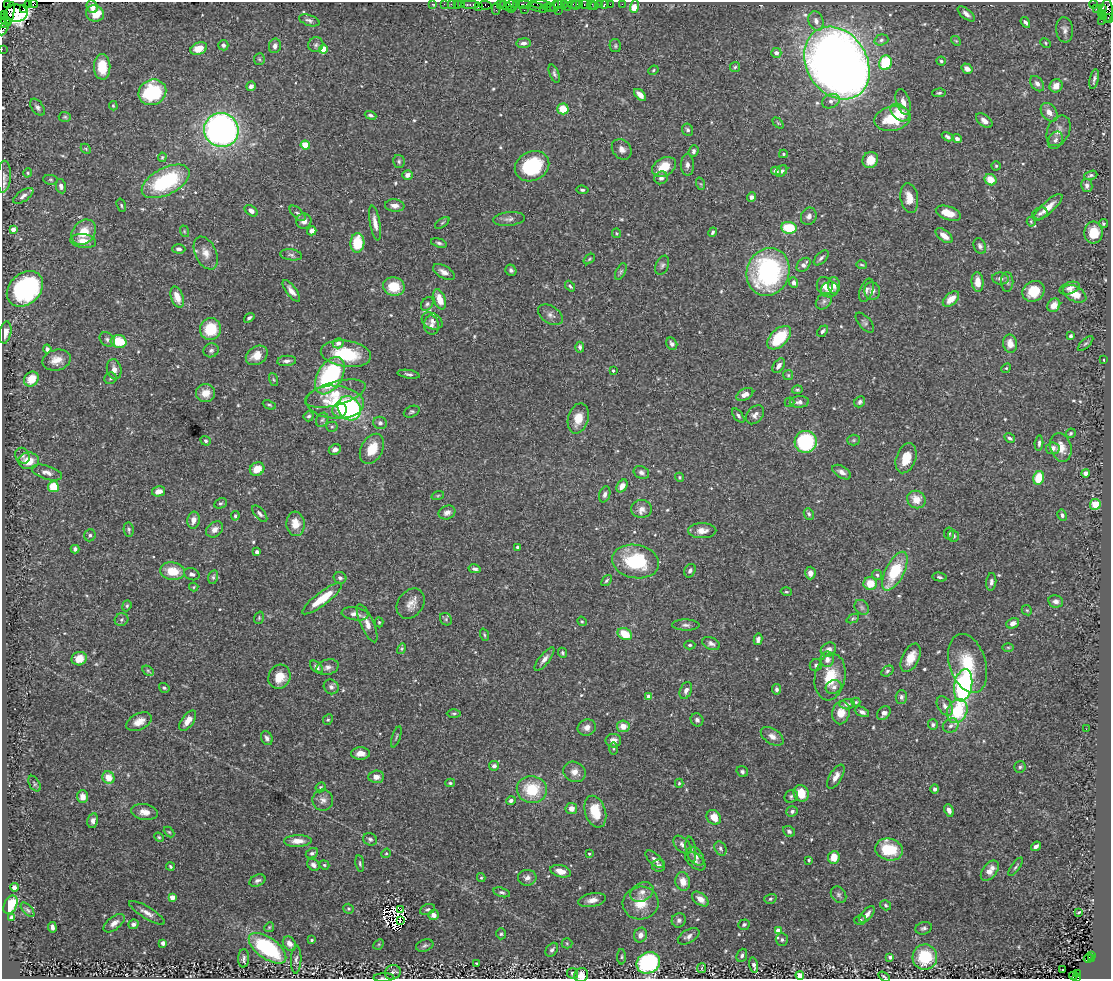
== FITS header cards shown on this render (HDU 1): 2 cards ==
NAXIS1  =                 1109
NAXIS2  =                  977

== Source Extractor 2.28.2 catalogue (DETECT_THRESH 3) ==
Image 1109 x 977 px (HDU 1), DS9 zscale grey, 1 PNG px = 1 image px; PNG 1113 x 981 px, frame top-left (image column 1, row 977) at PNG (2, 2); each listed source drawn as its Kron ellipse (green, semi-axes under 4 px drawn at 4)
Background 1.3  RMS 0.042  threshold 0.126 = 3 sigma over >= 5 px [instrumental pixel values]
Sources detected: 586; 9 with non-positive FLUX_AUTO (blend fragments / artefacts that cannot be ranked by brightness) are neither listed nor drawn; of the other 577, the 500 brightest by FLUX_AUTO listed and drawn (77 fainter detections omitted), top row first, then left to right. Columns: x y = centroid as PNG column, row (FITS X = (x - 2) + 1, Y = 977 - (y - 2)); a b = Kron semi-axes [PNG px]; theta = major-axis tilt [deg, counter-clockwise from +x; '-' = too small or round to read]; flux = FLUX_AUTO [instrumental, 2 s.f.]
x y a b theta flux
7 3 3 2 - 24
28 4 3 2 - 61
33 4 4 4 - 130
432 4 3 2 - 30
444 4 2 2 - 39
451 4 2 2 - 38
457 4 2 2 - 67
461 4 3 2 - 90
524 4 8 2 0 370
540 4 11 3 -5 370
559 4 4 3 - 170
564 4 3 2 - 87
573 4 3 3 - 230
580 4 3 2 - 78
585 4 5 3 - 130
600 4 3 3 - 120
610 4 2 2 - 40
622 4 2 2 - 16
470 5 9 3 0 220
485 5 6 4 -6 120
500 5 4 2 - 73
512 5 5 5 - 280
516 5 4 2 - 200
576 5 5 2 - 110
591 5 5 3 - 42
604 5 4 3 - 93
1093 5 4 3 - 730
506 6 6 3 -28 270
554 6 6 2 69 110
568 6 4 2 - 79
595 6 2 2 - 23
92 7 6 5 - 18
478 7 3 2 - 70
538 7 10 3 -16 180
547 7 2 2 - 100
550 7 3 2 - 53
634 7 6 3 71 130
23 8 3 2 - 57
1103 8 3 3 - 480
496 9 6 2 -90 120
543 9 2 2 - 73
1096 9 2 2 - 24
511 10 3 2 - 200
524 10 2 2 - 73
558 10 2 2 - 17
1107 11 12 5 -89 860
16 13 11 8 5 2300
95 13 9 8 - 50
1102 13 4 3 - 160
10 14 12 3 77 980
966 14 10 5 -40 12
5 15 3 2 - 110
1103 16 3 3 - 91
1109 18 4 3 - 140
5 20 7 3 -41 250
309 20 11 5 -18 8.8
816 21 10 7 -75 16
1101 21 2 2 - 33
1025 22 6 3 -55 6.9
2 23 5 2 - 170
4 29 7 3 58 340
1065 30 13 8 -84 14
881 40 7 5 17 6.7
956 41 5 4 - 3.4
523 43 7 5 7 11
1045 43 5 4 - 3.8
223 45 5 5 - 7.8
316 45 8 7 - 8.8
275 46 7 6 - 12
615 46 6 5 - 4.8
2 49 2 2 - 23
199 49 9 5 21 44
323 49 4 4 - 86
776 53 5 5 - 12
259 59 6 5 - 4.4
941 61 5 4 - 4.8
837 63 38 30 -57 3700
885 63 7 6 - 130
102 67 13 8 -88 68
735 67 5 5 - 5
967 69 6 4 -32 17
653 70 5 4 - 3.6
554 74 9 5 -69 7.2
1094 79 10 3 78 8.2
1037 84 8 6 -52 11
251 86 5 4 - 9
1056 86 7 6 - 23
152 92 14 12 23 210
939 93 7 4 2 5.1
640 95 7 4 -43 23
831 101 9 7 24 12
903 102 13 6 -72 17
113 106 4 3 - 3.3
37 107 9 6 -55 9.6
563 109 5 5 - 54
1049 112 10 7 -52 21
900 113 11 7 -40 52
371 115 6 4 -21 7.6
65 117 6 5 - 4.6
892 119 18 12 12 110
984 121 9 5 -38 17
778 123 6 4 -45 3.9
221 130 17 17 - 1100
688 130 6 5 - 6.8
1058 131 16 11 64 24
948 137 6 3 -29 5.8
957 139 5 4 - 8.5
1055 140 9 7 57 11
305 145 4 4 - 86
86 149 6 4 -46 3.7
622 149 11 9 -50 16
693 151 6 4 70 7.5
783 154 4 4 - 3.3
162 157 5 4 - 3.4
870 160 8 7 - 42
399 161 6 5 - 5.2
687 165 11 6 -89 12
532 166 18 14 28 180
996 166 4 4 - 3.9
664 167 13 9 28 58
776 171 5 4 - 9.6
782 171 6 4 47 7.1
28 173 5 4 - 3.5
408 175 5 5 - 15
1091 175 7 4 19 5.6
4 177 16 6 86 16
661 178 7 6 - 11
51 180 7 5 -6 4.8
990 180 6 5 - 44
166 181 26 13 27 260
701 184 6 4 -70 3.4
1087 185 7 5 -81 10
61 186 7 5 -77 9.1
582 190 6 4 -6 5.1
23 196 11 5 34 11
751 197 5 4 - 10
909 198 15 8 -81 36
121 205 7 4 -72 4.4
395 206 10 6 -5 15
1048 207 18 6 42 32
251 211 7 5 -38 13
298 213 10 5 -44 8.5
948 213 13 6 -19 42
1040 213 8 5 21 8
809 216 9 7 61 12
509 219 16 7 6 13
304 221 8 7 - 20
1031 222 5 4 - 4
375 223 18 5 -80 22
442 223 8 4 35 4.7
1103 223 4 4 - 4.1
789 228 8 6 -7 100
13 230 4 4 - 29
184 231 6 3 -72 3.5
312 231 5 4 - 13
84 232 14 11 50 53
713 232 5 3 - 4.7
616 233 5 4 - 3.5
1094 233 11 9 87 48
944 236 10 5 -38 27
83 241 13 7 -7 26
357 243 9 7 87 100
439 243 8 4 -16 6.3
980 246 8 6 -65 8.4
179 249 7 4 -1 7.7
206 253 17 10 -64 29
291 255 11 5 -7 9.2
821 258 9 5 45 7.7
589 259 6 4 38 3.9
662 265 10 6 68 7.8
804 265 8 5 44 13
862 265 5 3 - 3.7
511 270 6 5 - 8
621 271 9 4 63 6
444 272 12 6 -29 16
768 272 24 21 69 450
1000 279 8 6 -7 9.9
978 282 10 6 -85 34
1007 282 10 6 -89 8.7
794 283 5 4 - 12
834 285 8 6 -87 15
570 286 6 4 -48 5.6
825 286 9 8 - 19
394 287 11 9 -12 76
1070 288 10 5 20 16
25 289 20 15 42 460
830 290 9 7 20 23
866 290 12 6 70 11
291 291 13 5 -53 17
872 291 9 7 -79 14
1033 291 11 10 - 66
1075 294 13 7 -28 42
177 297 11 6 -72 35
440 299 10 5 -71 38
951 299 10 5 41 34
824 301 9 7 47 9.4
427 304 7 5 53 6.4
1054 305 7 6 - 25
550 315 14 8 -32 15
249 318 6 4 38 5.6
432 321 11 8 -28 15
865 323 12 6 -49 7.3
431 325 10 7 -84 13
211 329 11 10 - 99
823 331 6 4 49 6.8
5 332 11 6 80 20
1070 336 3 3 - 5.5
779 338 14 8 44 120
107 339 8 6 -36 9.2
119 342 8 6 -11 91
338 343 5 5 - 17
1086 343 10 4 44 5
672 344 6 5 - 10
1010 344 9 7 -78 26
580 347 5 4 - 7.6
47 349 4 4 - 14
211 350 8 7 - 8.1
346 354 25 13 -8 150
257 355 12 8 33 37
57 360 14 10 15 32
1104 360 3 2 - 3.5
287 361 9 5 5 11
779 366 8 5 55 11
1006 368 5 4 - 3.6
114 369 10 7 -76 17
613 371 3 3 - 4.1
409 374 11 4 -9 7.2
788 375 5 5 - 3.8
330 376 20 12 58 320
110 378 6 5 - 6.2
31 379 8 6 48 50
273 380 7 3 -71 3.5
797 390 5 4 - 4.5
206 393 9 9 - 30
335 394 31 11 16 58
745 394 9 5 28 17
335 402 29 16 -4 110
789 402 5 4 - 5.4
799 402 9 5 3 13
860 402 6 5 - 6.9
269 405 7 3 -24 4.3
349 408 13 11 -55 380
339 410 7 7 - 27
412 412 8 5 23 5.6
755 415 11 7 50 14
309 416 5 5 - 6.5
738 416 8 4 -52 6.8
578 418 15 10 74 44
322 420 7 5 60 6.8
380 423 7 6 - 7.8
332 427 5 5 - 4.9
1071 433 5 4 - 4.5
1010 438 6 4 -30 6.8
854 440 6 5 - 4.5
206 441 5 4 - 6.1
806 442 11 11 - 310
1039 443 8 4 85 6.5
1061 447 14 10 -72 36
1053 448 7 6 - 14
372 449 16 10 61 55
335 450 6 5 - 13
22 456 8 7 - 7.5
906 458 15 10 70 52
29 461 10 8 1 43
257 469 7 6 - 37
641 472 8 6 -23 9.5
842 472 10 6 -30 13
47 473 16 6 -17 16
1085 473 4 4 - 15
680 477 5 4 - 3.6
1039 478 7 5 77 70
622 486 7 5 56 24
53 487 5 5 - 71
159 491 7 5 14 26
605 494 8 5 71 9.7
438 495 6 4 20 4
916 499 9 8 - 37
220 503 6 5 - 5.1
1095 504 5 5 - 41
642 509 10 9 - 18
447 512 8 6 22 13
260 514 10 5 -49 8.3
809 514 6 5 - 6.4
1062 515 6 4 -61 8
235 516 5 4 - 4.5
193 520 8 6 79 18
295 524 12 9 -84 39
215 529 9 7 38 18
129 530 7 5 -80 5.4
702 531 14 7 0 23
949 533 6 5 - 4.3
90 535 6 5 - 6.4
953 536 6 5 - 7.2
518 547 3 3 - 8.4
75 549 4 4 - 7.1
257 552 4 4 - 20
636 561 24 16 -10 180
475 569 6 4 -10 8.6
172 571 12 9 -8 59
690 571 7 5 64 8.5
895 571 21 9 63 140
810 573 6 5 - 19
192 574 8 6 -20 9.8
877 575 5 5 - 5.6
213 577 7 5 76 5
939 577 7 4 -11 5.5
340 578 6 5 - 7.6
606 580 6 4 50 4.5
991 582 9 5 84 8.8
870 583 6 6 - 48
194 587 5 4 - 3.6
786 592 5 4 - 3.8
322 599 24 6 37 83
1056 601 7 6 - 11
411 604 16 12 55 28
127 606 5 4 - 4.4
862 607 8 6 -46 7.9
1027 610 5 4 - 3.9
355 614 13 6 -8 17
259 618 6 4 72 4.1
853 618 6 4 24 3.9
446 619 6 5 - 5.3
122 620 7 6 - 6.9
582 621 5 4 - 3.4
379 622 5 4 - 3.8
367 623 21 6 -66 25
1013 623 6 5 - 15
686 625 14 5 -1 10
625 634 8 5 -28 59
484 635 6 4 -71 3.8
758 639 5 4 - 12
711 643 9 6 -24 9.8
690 645 5 4 - 4.6
1008 647 6 4 -1 3.4
402 649 5 4 - 3.6
828 650 8 6 29 18
563 653 5 4 - 4.8
911 658 15 8 64 41
79 659 7 6 - 39
544 659 14 5 52 14
827 659 8 7 - 17
968 663 30 18 -73 100
816 665 6 6 - 7.7
316 667 8 5 -42 10
328 667 11 7 16 12
148 671 6 4 -29 4.1
887 671 7 5 34 5.7
279 677 12 11 - 50
830 677 23 15 80 83
963 685 16 9 80 520
331 687 8 7 - 11
834 687 8 6 18 11
164 688 5 4 - 4.4
776 689 5 4 - 6.4
686 690 9 6 68 11
649 697 4 4 - 41
901 697 7 6 - 8
856 702 4 4 - 3.6
847 704 7 5 5 9.7
945 706 10 7 -56 15
957 711 12 9 66 130
841 712 12 8 78 37
862 712 7 4 -25 10
454 713 7 3 0 4.4
884 713 8 5 50 12
328 720 6 4 66 3.9
697 720 7 6 - 9.1
188 721 12 6 54 27
139 722 13 8 24 26
933 725 5 5 - 5.9
623 726 6 6 - 30
951 726 8 6 32 12
587 727 9 8 - 16
1086 729 2 2 - 5.8
772 736 13 7 -34 18
396 737 11 3 72 3.8
267 738 7 5 -64 8.9
613 741 8 7 - 17
614 748 6 3 90 3.6
361 753 9 6 0 22
494 766 5 5 - 10
1020 767 6 5 - 6
574 772 11 10 - 24
742 772 6 5 - 6
376 777 8 6 4 16
836 777 13 6 60 20
108 778 6 6 - 40
450 783 5 4 - 4.3
679 783 4 4 - 3.4
34 784 8 5 -60 4.5
321 787 5 4 - 4.2
935 789 4 4 - 8.7
532 790 15 13 -12 110
801 793 8 7 - 47
791 796 7 6 - 6
82 797 6 5 - 21
323 800 10 10 - 16
511 801 5 4 - 7.6
571 808 5 5 - 20
949 810 6 4 -66 15
792 811 6 5 - 7.8
144 812 13 8 -9 23
595 812 16 10 -72 76
714 817 8 6 -49 36
93 821 7 5 78 12
789 831 6 5 - 6.5
169 832 6 4 -44 3.5
159 837 5 4 - 3.6
370 839 7 6 - 6.9
298 841 14 6 1 26
682 845 11 6 -45 14
1036 846 5 4 - 11
720 848 7 5 -60 7.4
691 849 13 5 -81 10
889 849 14 11 -14 110
312 853 6 4 25 6.1
386 853 5 4 - 3.7
589 854 4 4 - 4.5
696 856 10 7 -50 14
834 857 6 5 - 42
655 859 11 5 -43 13
809 860 3 3 - 3.5
695 861 12 7 -41 10
360 863 8 3 -81 4.4
313 865 7 5 -40 11
324 865 5 4 - 3.7
659 866 7 6 - 11
170 867 4 3 - 4.5
1016 867 11 4 54 5.7
561 871 10 6 -15 29
990 871 12 7 52 28
481 878 4 4 - 3.5
527 878 9 8 - 14
257 881 8 5 25 8.9
683 882 9 7 -77 30
14 887 4 4 - 18
502 892 8 4 -14 6.8
642 892 12 9 28 20
838 895 9 7 -53 8.5
172 897 4 4 - 27
700 899 9 5 -38 21
770 899 6 4 17 4.1
592 900 14 7 11 18
641 903 18 16 12 58
11 905 10 6 63 75
885 905 6 4 -34 4.9
348 909 5 5 - 4.2
428 909 8 5 23 6.6
28 910 9 4 -48 5.8
401 910 3 2 - 3.7
1079 912 4 2 - 3.5
147 913 20 6 -31 19
867 914 10 5 49 15
434 915 5 5 - 16
11 917 4 4 - 10
679 920 7 7 - 8.2
860 920 6 4 18 4.8
400 921 3 2 - 4.3
114 923 12 6 38 19
133 924 5 4 - 9.2
744 925 6 5 - 5.5
52 927 5 3 - 8.7
269 927 5 4 - 3.5
924 928 8 6 17 7.5
778 931 4 4 - 38
501 934 5 5 - 4.7
640 935 7 6 - 17
689 936 12 6 28 13
312 940 4 3 - 4.2
782 940 6 6 - 8.3
163 943 4 4 - 10
567 943 5 5 - 3.6
289 944 8 6 -51 15
379 944 6 4 45 3.7
425 946 9 6 18 7.2
267 948 22 10 -35 260
552 950 8 5 54 8.1
742 955 7 5 68 7
1092 955 3 2 - 200
622 957 8 4 89 4.5
890 957 4 3 - 6.6
925 957 13 12 - 130
244 958 9 5 87 8
1088 958 5 3 - 190
1091 959 3 3 - 120
296 960 14 5 88 9.2
648 963 12 10 30 350
477 964 3 3 - 3.6
754 965 8 4 -78 7.8
701 968 5 2 - 3.5
1062 970 2 2 - 6.3
393 972 8 7 - 12
572 973 5 5 - 7.7
1078 973 3 2 - 460
581 975 7 6 - 24
800 975 4 4 - 57
884 976 6 3 -33 3.7
1073 976 4 3 - 270
1077 977 4 3 - 430
384 978 10 3 2 4.1
At the frame edge (FLAGS 8, measured only in part): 13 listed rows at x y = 7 3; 33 4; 1107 11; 1109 18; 2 23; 4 29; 2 49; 648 963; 581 975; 800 975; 884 976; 1077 977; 384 978
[77 fainter detections neither listed nor drawn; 9 non-positive-flux detections neither listed nor drawn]